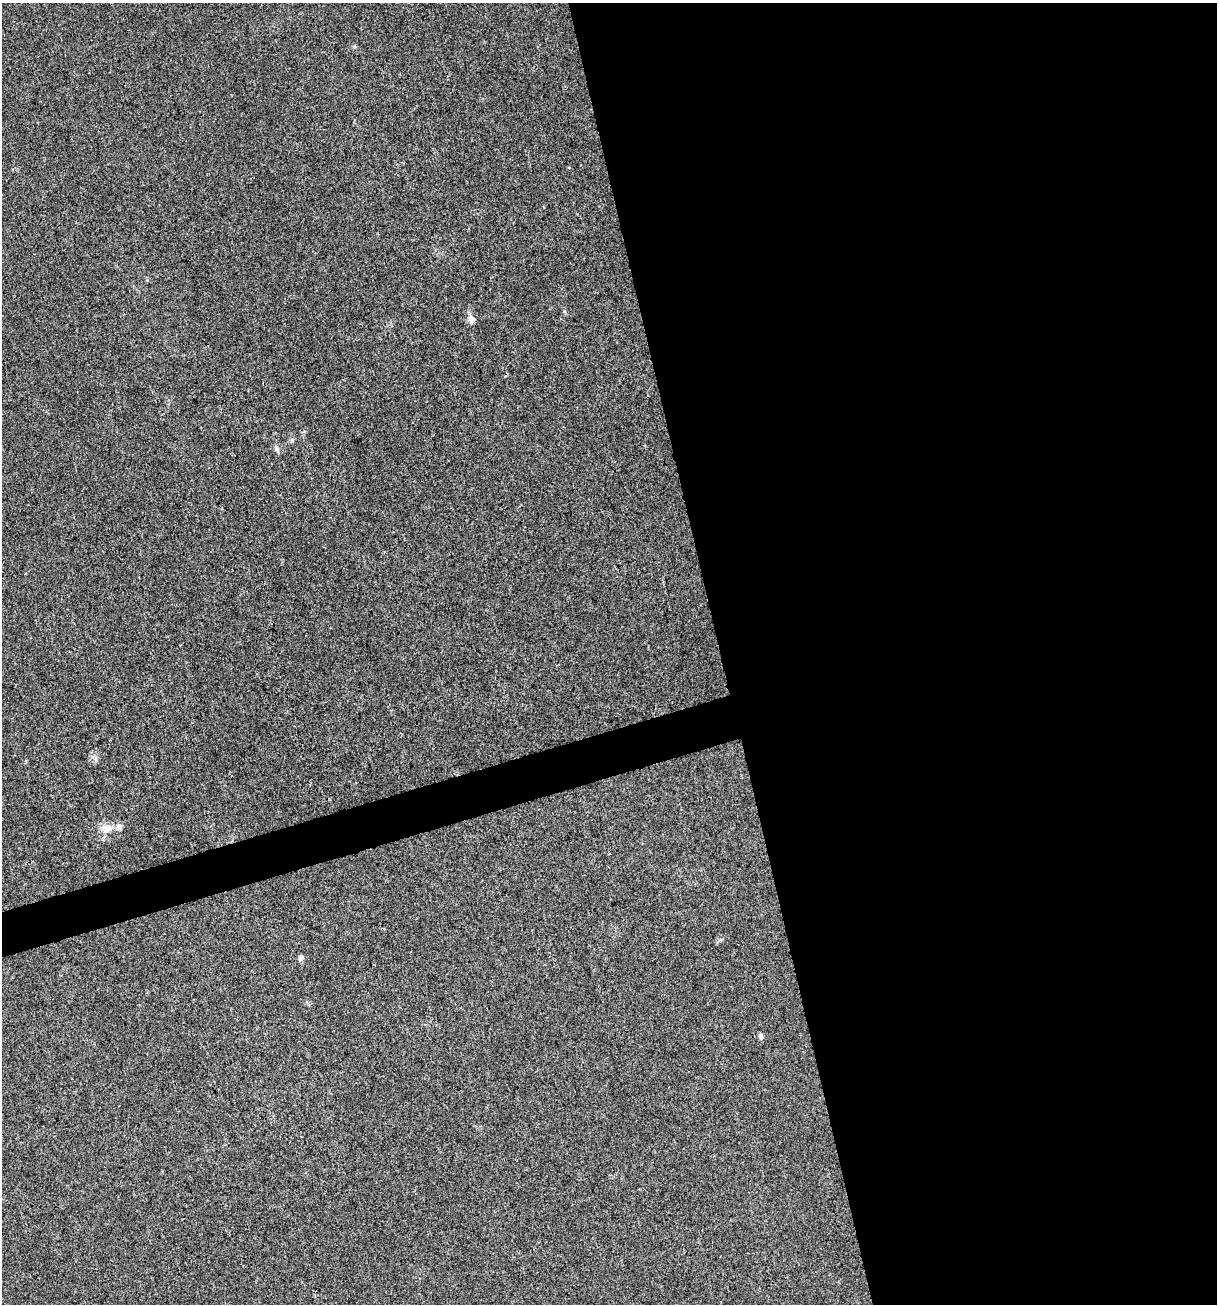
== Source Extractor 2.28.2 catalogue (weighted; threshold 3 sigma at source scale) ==
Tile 8 of 4 x 4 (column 4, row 2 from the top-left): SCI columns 3747-4961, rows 2603-3904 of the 5012 x 5207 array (HDU 1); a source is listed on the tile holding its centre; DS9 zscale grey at full resolution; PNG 1219 x 1306 px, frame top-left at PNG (2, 3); no overlay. Shown black and unused: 43% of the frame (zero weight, under 3 of 4 exposures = <1% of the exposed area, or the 3 px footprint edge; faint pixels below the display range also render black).
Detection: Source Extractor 2.28.2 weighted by HDU 2 'WHT'; one run over the whole footprint, this tile lists its part. Background 0.00318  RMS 0.0027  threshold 0.0121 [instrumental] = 3 sigma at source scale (4.5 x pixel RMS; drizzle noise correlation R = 1.50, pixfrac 1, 0.0396/0.0396 arcsec/px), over >= 5 px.
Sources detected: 7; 1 inside a brighter listed object's ellipse — not listed separately; the other 6 listed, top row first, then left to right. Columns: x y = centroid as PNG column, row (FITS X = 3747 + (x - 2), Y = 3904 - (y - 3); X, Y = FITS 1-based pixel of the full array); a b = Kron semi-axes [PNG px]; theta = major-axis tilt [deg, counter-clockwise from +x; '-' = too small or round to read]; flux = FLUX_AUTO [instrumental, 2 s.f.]
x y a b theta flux
471 319 11 8 -67 1.3
292 440 6 4 72 0.41
276 447 8 5 -65 0.71
107 828 15 11 2 2.8
301 958 7 6 - 0.82
761 1036 6 5 - 0.82